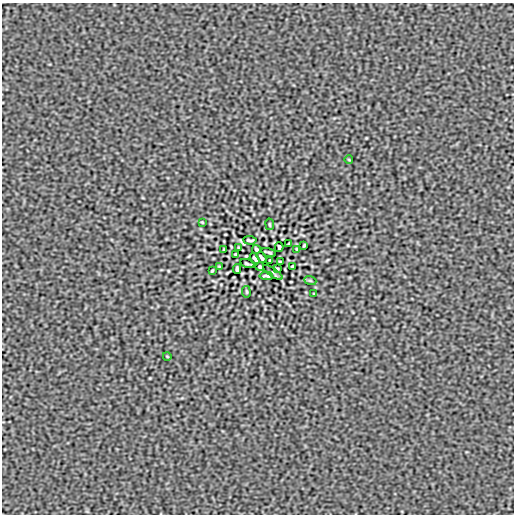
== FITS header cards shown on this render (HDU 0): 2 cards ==
NAXIS1  =                  512
NAXIS2  =                  512

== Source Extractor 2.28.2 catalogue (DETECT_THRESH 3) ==
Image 512 x 512 px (HDU 0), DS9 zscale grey, 1 PNG px = 1 image px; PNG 516 x 516 px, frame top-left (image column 1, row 512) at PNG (2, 3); each listed source drawn as its Kron ellipse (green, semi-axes under 4 px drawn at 4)
Background 1.27e-09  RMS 1.1e-06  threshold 3.23e-06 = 3 sigma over >= 5 px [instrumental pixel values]
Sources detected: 30; all 30 listed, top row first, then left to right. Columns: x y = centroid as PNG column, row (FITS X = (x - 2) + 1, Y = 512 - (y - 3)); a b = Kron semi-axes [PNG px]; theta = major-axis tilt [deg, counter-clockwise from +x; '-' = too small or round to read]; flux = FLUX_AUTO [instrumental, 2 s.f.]
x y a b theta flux
349 160 4 2 - 5.2e-05
202 222 3 2 - 5.3e-05
270 224 6 3 -81 6.9e-05
250 240 7 2 -4 1.1e-04
289 243 3 2 - 5.5e-05
304 245 3 2 - 7.4e-05
279 247 5 3 - 1.1e-04
239 248 4 2 - 6.1e-05
256 249 4 3 - 9.2e-05
297 249 3 2 - 6.5e-05
224 250 3 2 - 6.4e-05
269 252 7 2 -17 8.9e-05
236 254 3 2 - 7.7e-05
261 257 6 3 -58 1.2e-04
255 259 6 3 -58 1.2e-04
270 260 3 2 - 5.4e-05
280 262 3 2 - 7.7e-05
247 264 7 2 -17 8.9e-05
292 266 3 2 - 6.4e-05
219 267 3 2 - 6.5e-05
260 267 4 3 - 9.2e-05
277 268 4 2 - 6.1e-05
237 269 5 3 - 1.1e-04
212 271 3 2 - 7.4e-05
273 272 11 2 -35 1.0e-04
266 276 7 2 -4 1.1e-04
310 280 6 4 -19 8.3e-05
246 292 6 3 -81 6.9e-05
314 294 3 2 - 5.3e-05
167 356 4 2 - 5.2e-05